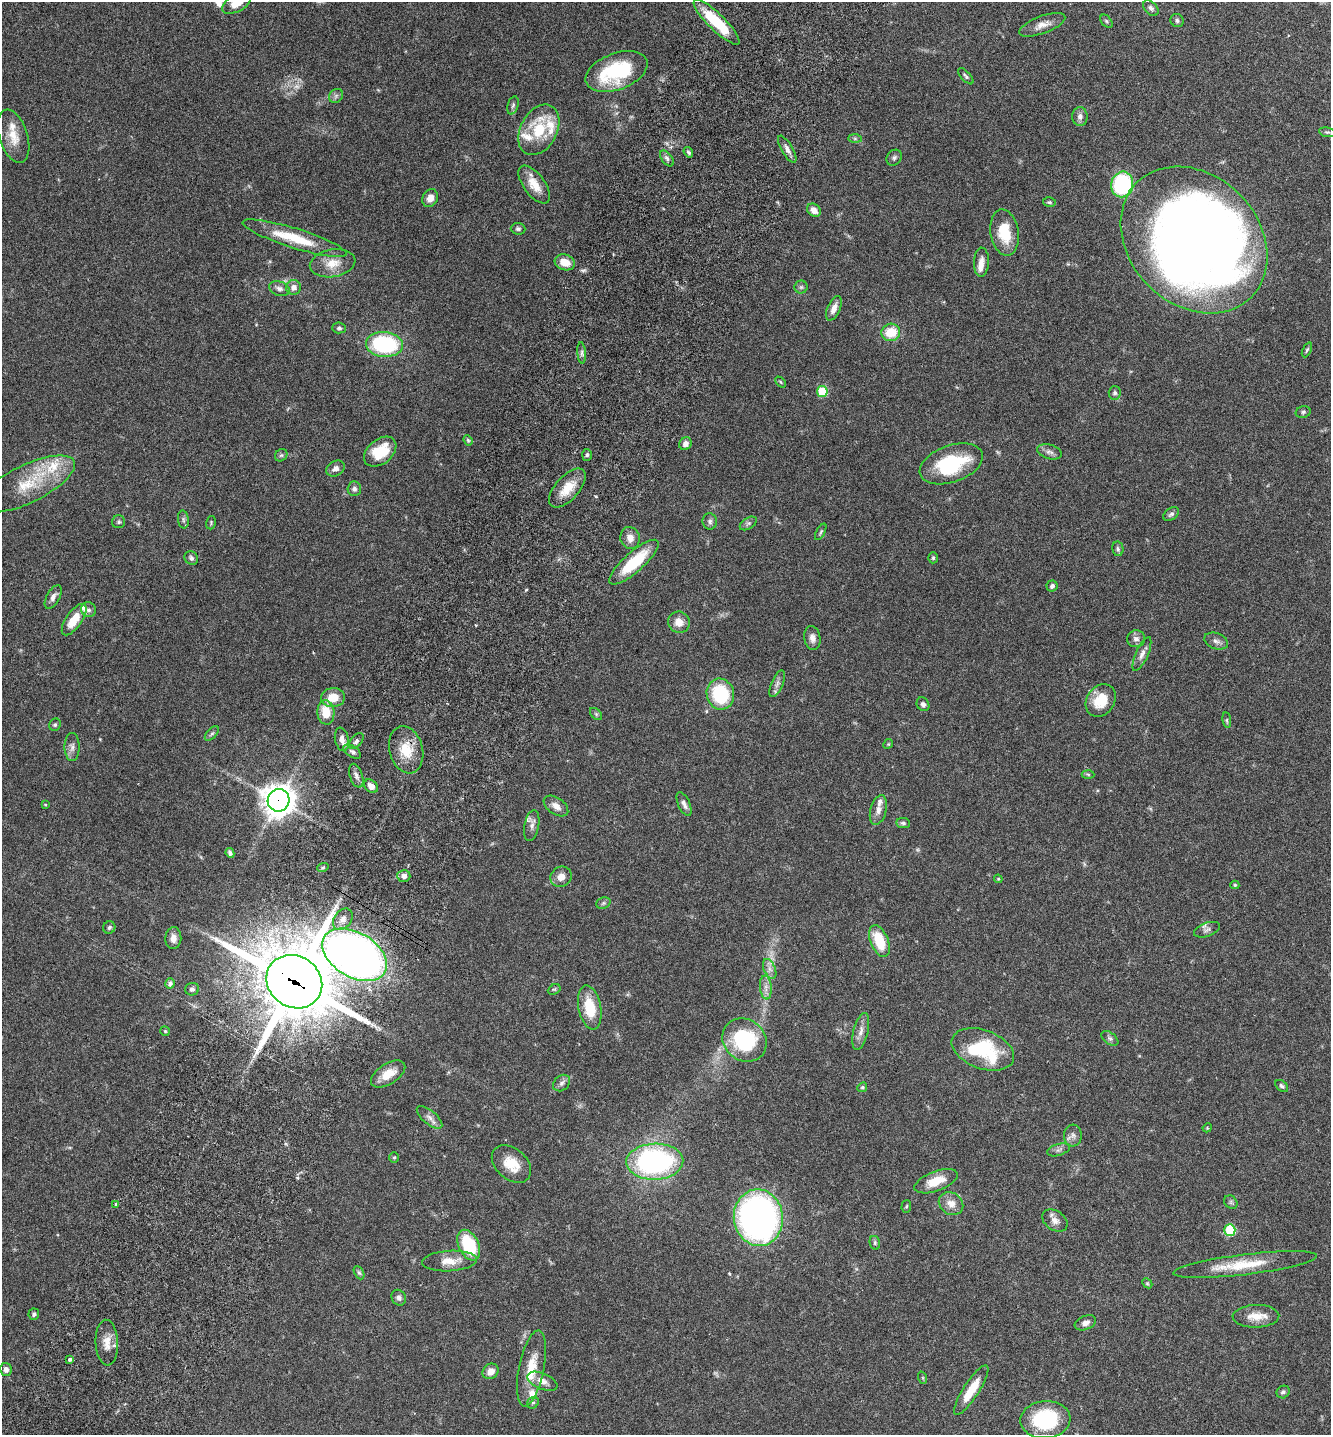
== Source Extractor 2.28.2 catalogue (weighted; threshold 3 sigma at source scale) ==
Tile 7 of 4 x 4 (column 3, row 2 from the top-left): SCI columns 2857-4185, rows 2900-4332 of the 5849 x 5796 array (HDU 1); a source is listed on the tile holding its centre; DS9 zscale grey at full resolution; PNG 1333 x 1437 px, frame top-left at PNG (2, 2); each listed source drawn as its Kron ellipse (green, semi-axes under 4 px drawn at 4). Shown black and unused: <1% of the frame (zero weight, under 3 of 6 exposures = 3% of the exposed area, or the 3 px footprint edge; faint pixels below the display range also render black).
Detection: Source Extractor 2.28.2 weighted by HDU 2 'WHT'; one run over the whole footprint, this tile lists its part. Background 0.0659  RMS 0.0031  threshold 0.0126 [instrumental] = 3 sigma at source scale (4.09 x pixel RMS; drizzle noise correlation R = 1.36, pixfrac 0.8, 0.05/0.05 arcsec/px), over >= 5 px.
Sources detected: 179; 1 too faint to see at this stretch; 1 inside a brighter object's white glare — neither listed nor drawn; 10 inside a brighter listed object's ellipse — not listed separately; the other 167 listed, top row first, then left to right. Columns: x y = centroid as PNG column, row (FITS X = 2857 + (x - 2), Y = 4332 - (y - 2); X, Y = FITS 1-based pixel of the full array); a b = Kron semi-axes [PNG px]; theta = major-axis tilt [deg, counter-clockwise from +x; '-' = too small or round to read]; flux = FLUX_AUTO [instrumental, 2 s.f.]
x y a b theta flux
237 3 16 8 28 4.5
1151 8 9 6 -48 0.83
1177 20 7 6 - 0.65
1106 21 8 5 -50 0.51
717 22 31 8 -44 12
1042 25 24 8 20 2.8
617 71 32 18 21 22
966 76 10 4 -47 0.61
336 96 8 6 46 0.8
513 105 9 5 73 0.71
1080 117 9 8 - 1.3
539 130 27 18 62 11
1327 132 8 5 -8 0.49
13 136 27 14 -73 5
855 139 7 4 -1 0.48
787 149 15 5 -59 1.4
688 152 5 3 - 0.55
667 158 9 5 -52 0.83
894 158 8 7 - 0.76
1122 184 13 11 78 32
534 185 22 10 -54 4.3
430 198 9 7 63 2.1
1049 202 6 5 - 0.46
814 210 7 6 - 2.2
518 229 7 6 - 0.65
1005 232 23 14 -81 9
295 238 54 10 -17 12
1194 240 81 65 -45 390
565 262 10 7 -18 3.8
981 262 14 7 87 2.1
333 263 23 14 9 4.7
293 287 7 7 - 1.7
801 287 6 6 - 0.59
279 289 10 7 -18 1.3
834 308 13 6 67 2.1
339 328 7 5 -3 0.61
891 332 9 8 - 6.6
384 344 18 12 -5 28
1307 350 8 4 65 0.46
582 353 11 4 -86 0.78
780 382 6 4 -47 0.36
822 391 5 5 - 14
1115 393 7 6 - 0.7
1303 412 7 6 - 0.58
468 440 5 4 - 0.37
685 444 7 6 - 1.4
380 452 18 12 39 9.1
1049 452 13 7 -16 1.3
281 455 7 5 42 0.57
587 455 6 5 - 0.5
951 464 33 18 20 20
335 468 10 7 30 1.4
27 484 52 19 26 13
567 488 24 12 48 5.5
354 489 7 7 - 0.95
1171 514 8 6 35 0.75
183 519 9 5 -84 0.73
710 521 8 7 - 0.92
119 522 6 6 - 0.59
211 523 7 5 73 0.41
748 523 9 5 32 0.73
821 532 9 3 62 0.42
630 538 11 9 -76 2.2
1118 549 7 5 -79 0.62
191 558 7 6 - 0.8
933 558 5 4 - 0.45
634 562 32 10 42 12
1052 586 5 5 - 0.81
53 597 13 6 61 1.4
89 610 8 7 - 0.91
74 620 18 8 55 5.5
679 622 11 10 - 2.9
812 638 12 8 -79 1.6
1136 639 9 8 - 1.3
1216 641 12 8 -19 1.2
1142 654 18 6 66 1.6
777 684 14 6 66 1.3
720 694 15 13 -73 17
333 698 12 9 6 5
1101 700 17 14 54 7.2
923 704 7 6 - 0.98
326 712 12 8 -85 5.8
596 714 7 4 -45 0.42
1227 720 8 4 -82 0.42
55 725 6 5 - 0.56
212 733 9 4 46 0.61
342 739 12 7 -78 1.7
356 741 9 5 49 0.79
888 744 5 4 - 0.33
72 747 14 7 -89 1.4
406 750 24 16 -75 7.1
352 752 10 5 -32 0.85
1088 774 6 4 -3 0.38
356 776 12 6 -71 1.3
371 786 8 6 -43 2
278 800 11 11 - 400
684 804 13 5 -66 1.3
45 805 4 3 - 0.25
556 806 14 8 -35 2
878 810 15 8 76 1.9
903 823 7 5 -9 0.67
532 826 16 7 79 1.6
230 853 5 3 - 0.65
323 867 6 3 19 0.37
404 876 6 6 - 1.4
561 877 11 10 - 2.2
998 879 4 4 - 0.34
1235 885 4 4 - 0.37
603 903 7 5 22 0.57
343 919 12 8 53 2
109 928 6 6 - 0.65
1207 930 13 6 20 1
173 938 11 8 88 1.7
879 941 17 8 -68 9.4
354 955 35 22 -31 260
770 969 10 5 -67 1.3
294 982 29 25 -34 2400
170 983 5 4 - 0.94
766 988 12 6 -84 1.5
192 989 7 6 - 0.77
554 989 7 5 28 0.42
590 1007 22 11 -79 8.9
165 1031 5 4 - 0.35
861 1031 19 7 76 2.1
1110 1038 9 5 -36 0.71
745 1040 23 20 -41 23
983 1049 32 19 -20 23
388 1074 19 10 32 4.5
562 1083 9 7 41 1
1282 1086 7 5 -41 0.62
862 1087 5 4 - 0.41
429 1117 15 7 -39 1.7
1207 1128 5 4 - 0.26
1073 1135 11 9 85 1.4
1058 1150 12 5 16 0.94
394 1158 5 4 - 0.37
655 1162 28 18 2 58
511 1164 22 15 -41 6
936 1181 23 9 21 5.8
1231 1202 7 6 - 0.59
116 1204 3 3 - 0.49
951 1204 13 10 -34 2.8
906 1206 6 4 86 0.41
758 1218 28 24 -83 110
1055 1220 14 9 -34 1.9
1230 1230 6 5 - 21
875 1243 7 5 -77 0.53
469 1245 16 10 -64 15
450 1261 27 10 3 4.5
1245 1265 72 10 7 10
359 1273 7 4 -62 0.52
1147 1283 6 4 -45 0.35
399 1298 8 7 - 0.99
34 1314 6 5 - 0.58
1256 1316 23 11 2 4.2
1085 1323 11 7 21 1.6
107 1343 23 11 -87 3.5
70 1359 3 3 - 0.98
531 1368 38 12 78 7.5
6 1369 6 5 - 1.1
491 1371 8 7 - 2.1
923 1378 6 4 -72 0.36
542 1381 16 8 -23 2.1
971 1390 29 7 57 6.8
1283 1392 7 6 - 0.71
533 1403 6 5 - 0.5
1045 1420 25 18 4 23
Overlapping masked pixels (flux is a lower limit): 4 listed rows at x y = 406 750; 278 800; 354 955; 294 982
Isophote crosses this tile's border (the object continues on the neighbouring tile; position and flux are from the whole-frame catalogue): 1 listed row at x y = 237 3